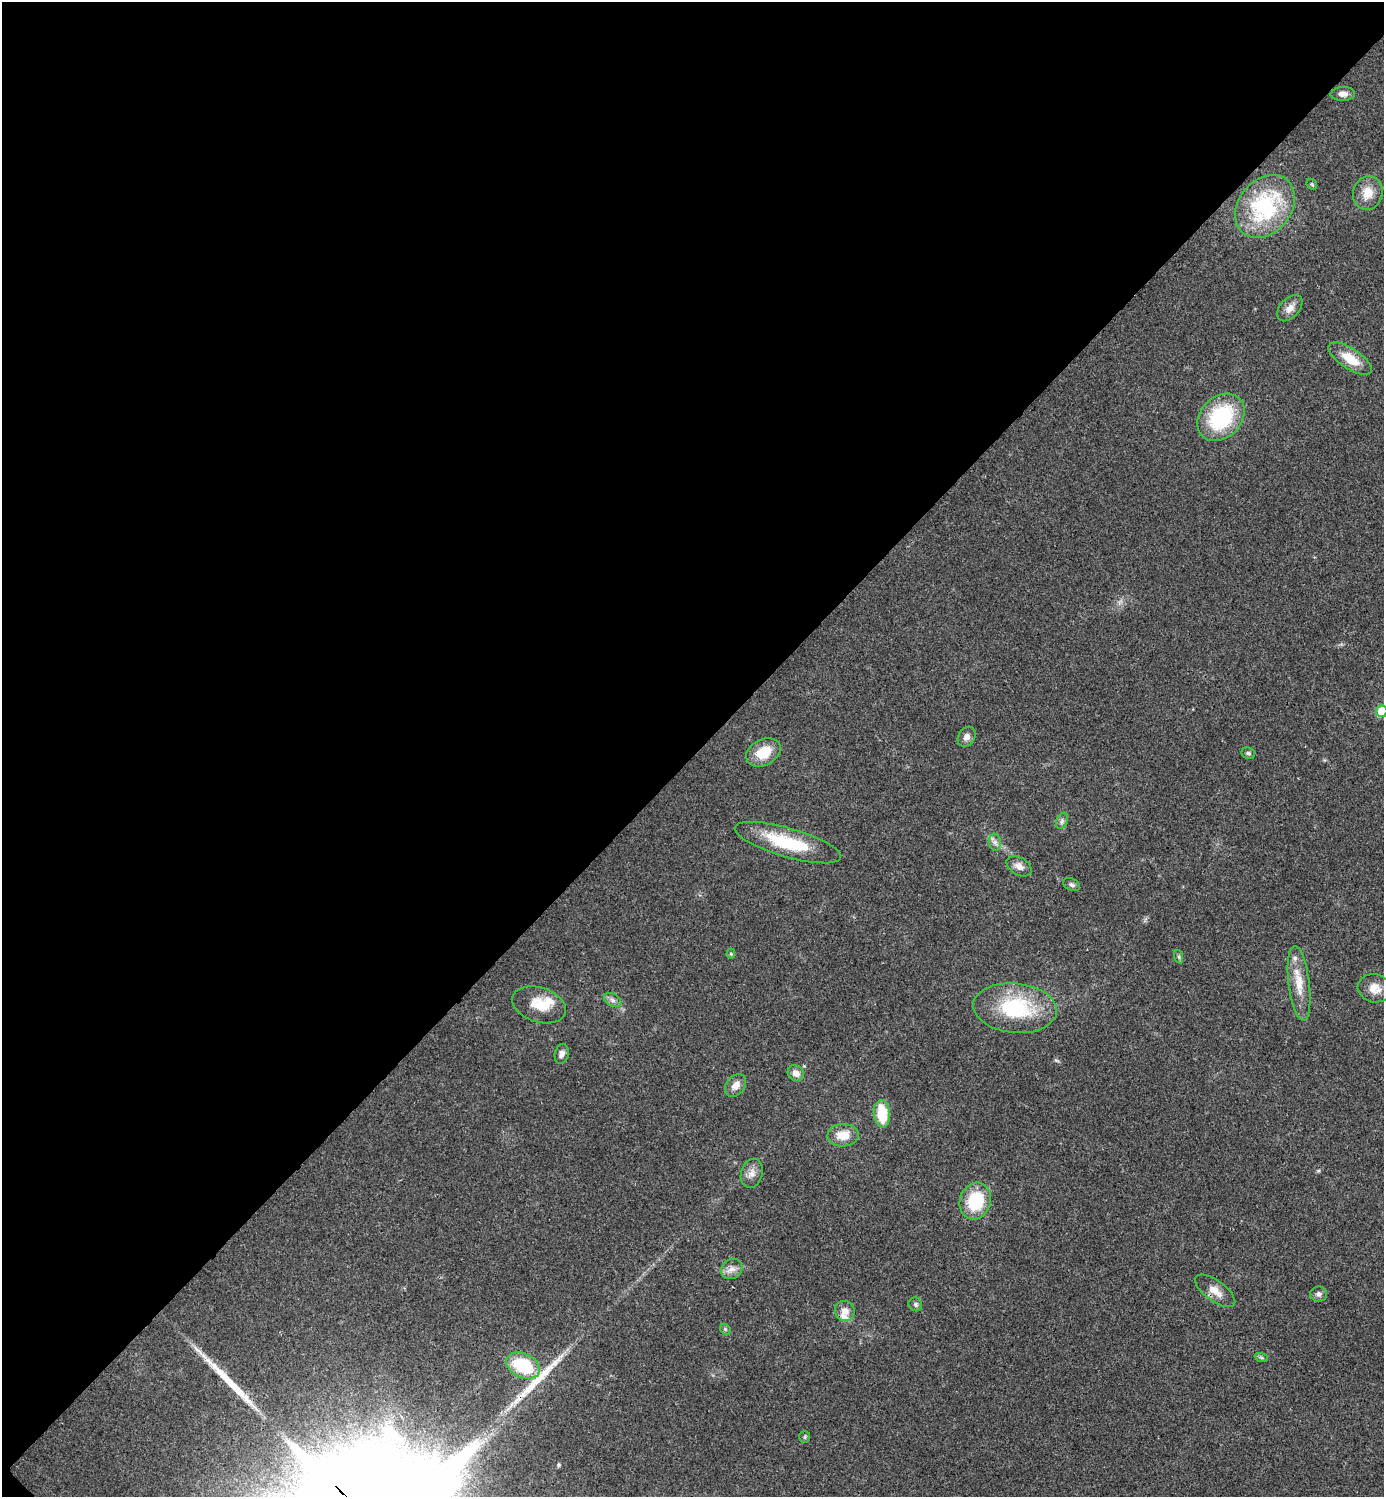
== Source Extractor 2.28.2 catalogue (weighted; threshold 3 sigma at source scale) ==
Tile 5 of 4 x 4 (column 1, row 2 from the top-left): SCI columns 160-1541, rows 2995-4489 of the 5986 x 5986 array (HDU 1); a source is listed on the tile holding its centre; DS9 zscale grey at full resolution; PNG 1386 x 1499 px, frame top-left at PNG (2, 2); each listed source drawn as its Kron ellipse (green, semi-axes under 4 px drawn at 4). Shown black and unused: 50% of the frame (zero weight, under 3 of 4 exposures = <1% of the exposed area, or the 3 px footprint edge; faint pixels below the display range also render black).
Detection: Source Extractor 2.28.2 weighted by HDU 2 'WHT'; one run over the whole footprint, this tile lists its part. Background 0.0194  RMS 0.004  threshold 0.0182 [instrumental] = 3 sigma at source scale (4.5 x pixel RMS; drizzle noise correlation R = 1.50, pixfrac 1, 0.05/0.05 arcsec/px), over >= 5 px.
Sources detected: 44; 2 long thin detections or spike segments (spike, bleed or trail) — neither listed nor drawn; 3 inside a brighter listed object's ellipse — not listed separately; the other 39 listed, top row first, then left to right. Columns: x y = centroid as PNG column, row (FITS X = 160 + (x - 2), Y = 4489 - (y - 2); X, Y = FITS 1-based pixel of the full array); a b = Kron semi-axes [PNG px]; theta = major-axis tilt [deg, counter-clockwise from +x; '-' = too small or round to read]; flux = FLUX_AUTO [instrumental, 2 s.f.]
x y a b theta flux
1343 94 12 7 2 2.3
1312 184 6 5 - 0.55
1368 193 17 14 75 6.3
1265 206 34 26 51 43
1290 308 15 9 48 3.4
1350 359 25 10 -33 9.3
1221 417 26 20 45 34
1382 711 6 5 - 14
967 737 11 8 59 2.2
763 752 18 13 27 9.9
1248 753 7 5 -24 0.93
1062 821 8 5 66 1.1
995 842 8 6 -83 1.5
788 843 55 14 -16 22
1019 866 13 8 -30 2.7
1072 885 9 6 -25 1.1
731 954 5 4 - 0.56
1179 957 7 4 -71 0.65
1299 983 38 10 -83 8.5
1374 988 17 14 -14 6
613 1000 9 6 -28 1.5
539 1005 28 17 -18 9.5
1015 1008 42 25 -6 35
562 1054 10 7 76 1.9
796 1073 9 7 -38 2.9
736 1085 12 9 50 3.4
882 1114 14 8 -85 14
843 1135 15 11 2 6.3
752 1173 15 10 74 3.1
975 1201 18 15 70 20
732 1269 11 9 35 2.7
1215 1291 24 10 -36 4.5
1319 1294 8 7 - 1.4
915 1304 7 6 - 1
845 1311 10 9 - 3.5
725 1329 6 4 -46 0.57
1261 1357 7 4 -19 0.69
523 1366 18 12 -25 22
805 1437 6 5 - 0.6
Overlapping masked pixels (flux is a lower limit): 1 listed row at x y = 1215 1291
Isophote crosses this tile's border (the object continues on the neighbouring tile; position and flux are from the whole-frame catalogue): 1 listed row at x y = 1382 711